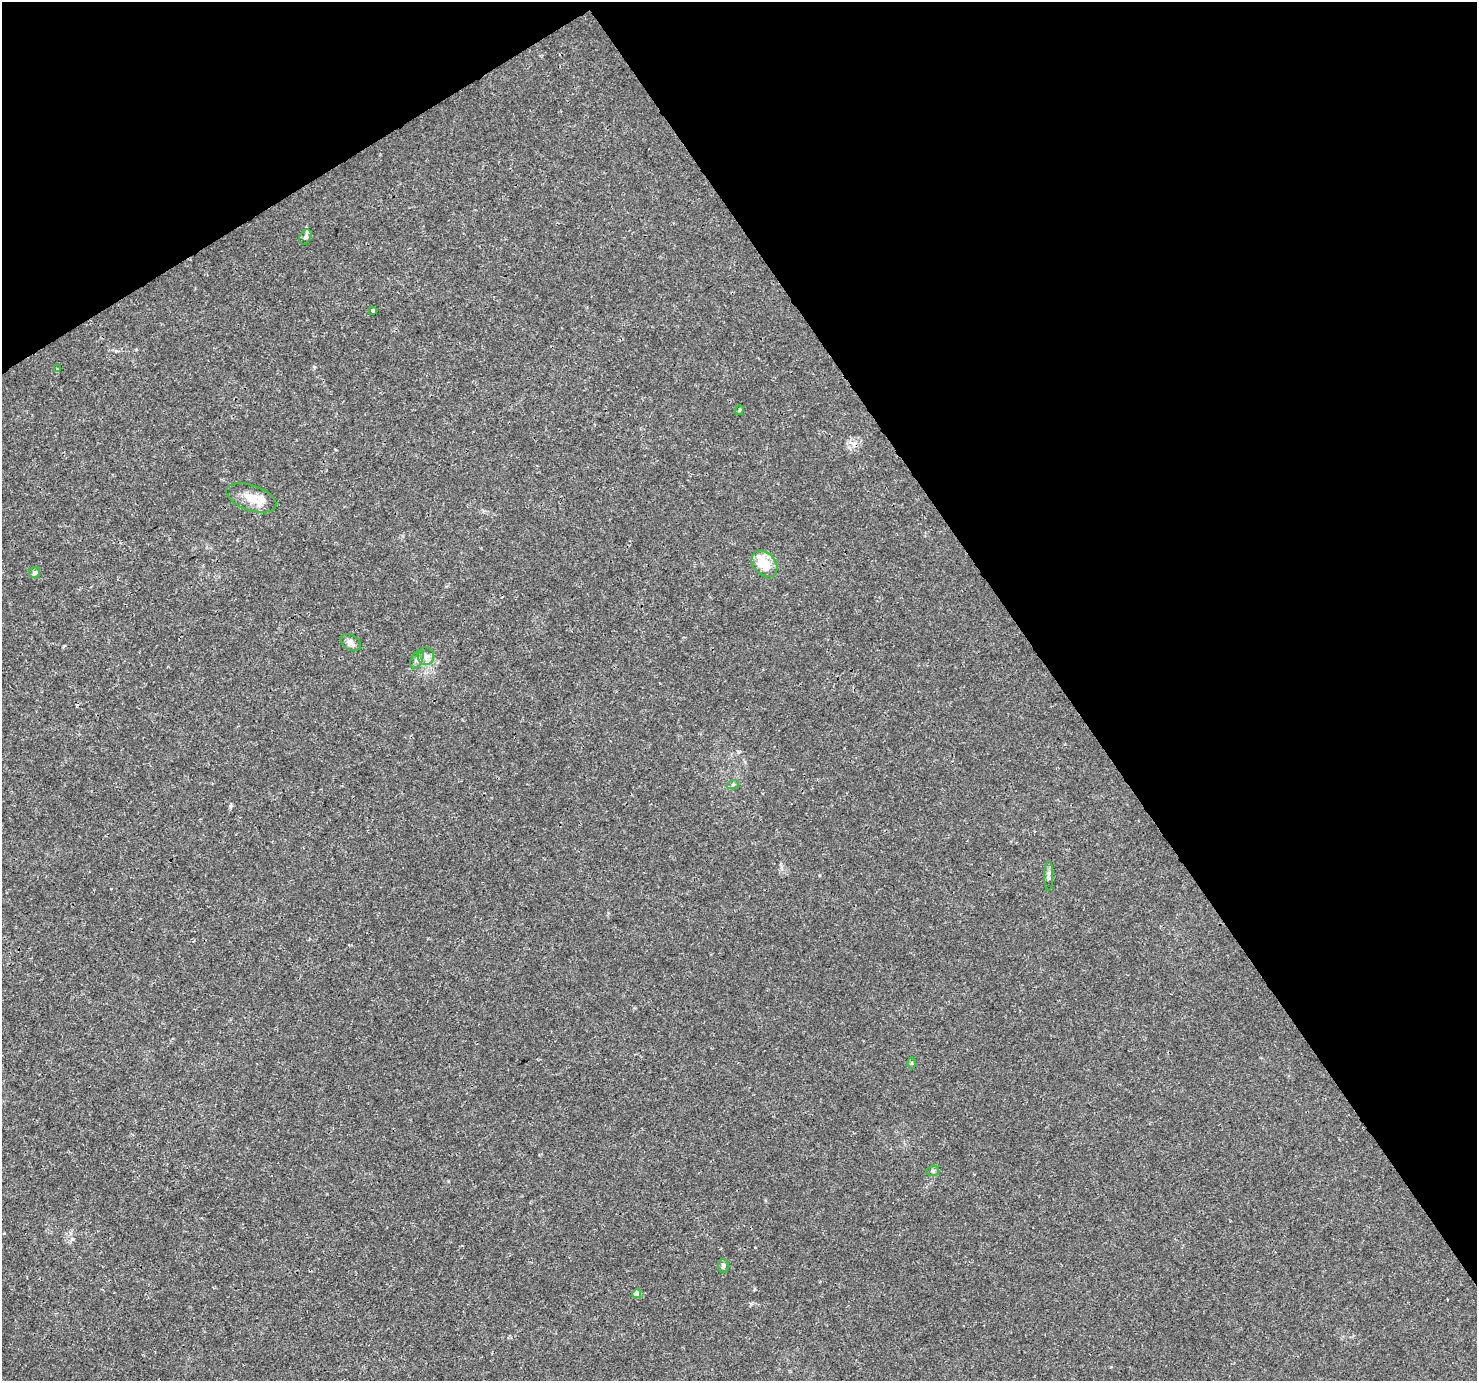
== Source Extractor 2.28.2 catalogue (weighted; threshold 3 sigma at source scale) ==
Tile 3 of 4 x 4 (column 3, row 1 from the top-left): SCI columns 2955-4429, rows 4321-5699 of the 5904 x 5819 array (HDU 1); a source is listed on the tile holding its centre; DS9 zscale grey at full resolution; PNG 1479 x 1383 px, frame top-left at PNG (2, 2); each listed source drawn as its Kron ellipse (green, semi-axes under 4 px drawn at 4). Shown black and unused: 34% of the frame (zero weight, under 3 of 4 exposures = <1% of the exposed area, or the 3 px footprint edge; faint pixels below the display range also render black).
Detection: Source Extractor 2.28.2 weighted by HDU 2 'WHT'; one run over the whole footprint, this tile lists its part. Background 0.00288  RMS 0.0011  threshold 0.00492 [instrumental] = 3 sigma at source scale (4.5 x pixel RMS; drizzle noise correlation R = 1.50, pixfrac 1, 0.0396/0.0396 arcsec/px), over >= 5 px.
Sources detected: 17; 1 inside a brighter listed object's ellipse — not listed separately; the other 16 listed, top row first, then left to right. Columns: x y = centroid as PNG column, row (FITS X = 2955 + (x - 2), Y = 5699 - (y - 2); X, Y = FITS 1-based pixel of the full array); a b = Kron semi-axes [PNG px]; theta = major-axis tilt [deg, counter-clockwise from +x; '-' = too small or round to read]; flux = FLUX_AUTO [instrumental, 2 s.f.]
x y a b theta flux
305 237 8 5 62 0.27
373 310 4 4 - 0.47
57 369 3 3 - 0.11
739 410 5 3 - 0.13
251 498 26 12 -19 1.6
764 564 15 11 -48 2.4
35 573 5 5 - 0.28
351 642 11 7 -33 0.49
426 656 9 8 - 0.55
417 659 10 5 64 0.34
733 784 6 4 20 0.17
1049 876 15 4 -90 0.34
912 1063 6 4 89 0.14
933 1171 6 5 - 0.18
723 1266 7 5 83 0.26
636 1294 4 4 - 1